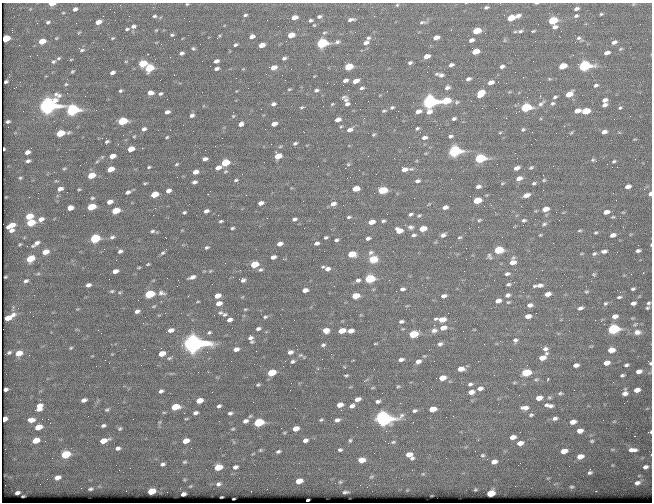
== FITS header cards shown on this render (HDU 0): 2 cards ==
NAXIS1  =                  650 / Width of table row in bytes
NAXIS2  =                  500 / Number of rows in table

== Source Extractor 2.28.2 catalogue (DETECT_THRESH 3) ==
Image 650 x 500 px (HDU 0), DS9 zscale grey, 1 PNG px = 1 image px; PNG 654 x 504 px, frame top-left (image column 1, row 500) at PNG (2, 3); no overlay
Background 368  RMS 1.4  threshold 4.08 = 3 sigma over >= 5 px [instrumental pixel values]
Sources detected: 489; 1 with non-positive FLUX_AUTO (blend fragments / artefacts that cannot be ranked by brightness) is not listed; the other 488 listed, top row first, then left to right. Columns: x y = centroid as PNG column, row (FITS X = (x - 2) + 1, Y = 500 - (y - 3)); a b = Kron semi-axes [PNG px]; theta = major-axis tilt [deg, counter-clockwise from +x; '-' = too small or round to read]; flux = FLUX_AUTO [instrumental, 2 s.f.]
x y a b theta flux
536 3 4 2 - 110
52 4 5 3 - 950
187 4 6 4 1 130
397 5 4 3 - 80
486 7 4 3 - 130
75 9 5 4 - 220
576 9 5 3 - 220
114 12 2 2 - 50
63 13 4 3 - 73
601 14 3 2 - 75
245 15 5 3 - 150
504 15 2 2 - 57
154 16 6 4 2 170
319 16 4 3 - 150
374 16 2 2 - 47
518 16 5 3 - 340
576 16 4 3 - 130
294 17 5 4 - 690
511 18 6 4 21 2200
310 20 4 3 - 140
351 20 6 3 10 250
553 20 6 4 19 4600
48 22 5 4 - 150
98 22 6 4 20 630
422 22 7 3 10 140
314 25 2 2 - 55
133 26 6 5 - 310
555 27 4 4 - 280
127 29 6 4 15 140
156 30 5 4 - 100
477 31 6 4 18 2900
520 31 6 4 18 150
533 31 3 2 - 75
79 32 5 3 - 81
355 32 2 2 - 47
172 35 6 5 - 160
291 35 5 4 - 1400
219 36 5 3 - 110
252 36 5 4 - 480
436 37 5 4 - 590
6 38 5 4 - 2900
112 38 5 3 - 92
368 38 4 3 - 120
579 38 5 4 - 160
471 40 5 3 - 280
42 41 5 4 - 1600
337 42 4 4 - 150
614 42 5 3 - 290
322 43 6 5 - 10000
366 43 5 3 - 270
200 44 2 2 - 42
19 45 2 2 - 76
235 45 6 4 26 170
262 45 5 4 - 750
430 45 3 2 - 180
193 48 6 5 - 160
620 49 5 3 - 96
82 50 7 4 10 160
475 51 6 4 18 1600
182 53 5 4 - 250
607 53 5 4 - 430
427 56 5 4 - 620
59 58 6 4 27 130
284 58 5 3 - 200
71 59 4 3 - 61
53 61 5 5 - 130
126 61 5 3 - 70
216 61 5 4 - 350
142 63 6 4 21 3800
410 63 4 3 - 140
451 65 5 3 - 240
502 66 4 3 - 230
562 66 6 4 20 2200
584 66 7 5 12 15000
273 67 6 5 - 790
348 67 6 4 19 3100
149 68 6 5 - 4100
216 68 5 4 - 250
243 69 4 4 - 81
72 71 3 3 - 97
112 72 5 3 - 330
515 72 2 2 - 61
266 74 3 2 - 110
441 75 5 4 - 260
468 79 5 3 - 220
345 80 5 3 - 290
355 81 6 4 20 600
6 82 4 3 - 140
490 82 5 4 - 550
66 84 4 4 - 86
596 85 6 4 24 190
362 88 4 3 - 150
447 88 5 3 - 210
289 89 5 4 - 110
316 90 5 4 - 200
120 91 3 3 - 120
150 92 5 4 - 520
481 93 6 5 - 2100
160 94 5 4 - 140
569 94 6 4 26 1200
555 97 4 3 - 130
346 100 7 5 56 230
605 100 6 5 - 380
446 101 7 4 14 3400
429 102 7 6 - 43000
457 102 4 3 - 89
553 103 5 4 - 130
273 104 7 6 - 290
332 104 4 3 - 76
347 104 4 4 - 220
541 104 8 5 34 220
604 105 7 5 30 370
47 106 8 6 23 54000
323 106 2 2 - 130
301 107 5 4 - 130
392 107 3 2 - 110
526 108 6 4 16 9600
620 108 6 4 36 170
72 110 6 5 - 17000
384 111 4 2 - 87
418 111 5 4 - 420
577 111 6 4 20 770
586 111 6 4 15 2700
167 112 5 3 - 320
192 115 4 3 - 260
233 116 5 5 - 110
454 118 4 3 - 150
338 120 5 4 - 510
8 121 4 3 - 140
122 121 6 4 15 4700
241 124 6 4 43 310
274 124 5 4 - 630
417 128 4 3 - 110
439 128 2 2 - 47
144 129 4 3 - 240
523 129 5 3 - 110
349 130 6 5 - 400
604 132 7 5 17 440
60 133 6 4 21 2800
571 133 8 4 54 140
373 135 5 3 - 90
134 136 4 2 - 62
450 136 4 3 - 150
167 137 3 2 - 87
106 138 2 2 - 56
424 138 5 3 - 260
635 139 5 3 - 86
107 142 4 3 - 140
295 143 6 4 28 180
142 148 2 2 - 640
4 149 3 2 - 68
131 149 5 4 - 1400
454 151 7 5 14 17000
27 152 5 4 - 360
112 156 5 4 - 740
278 156 6 5 - 1600
368 156 2 2 - 49
480 158 6 4 15 10000
205 159 5 4 - 290
593 160 10 5 -13 220
28 161 4 3 - 180
614 161 6 4 25 150
264 162 2 2 - 48
225 163 6 4 20 3200
177 164 3 2 - 87
348 164 6 5 - 150
607 164 2 2 - 230
149 167 3 3 - 130
218 167 5 4 - 560
345 168 2 2 - 61
516 168 6 4 21 410
531 168 7 5 26 190
64 169 4 3 - 70
110 169 6 4 22 1100
404 169 6 5 - 500
195 172 5 4 - 540
91 175 6 4 20 1700
350 177 2 2 - 34
20 178 3 2 - 75
519 178 7 5 20 610
236 180 4 3 - 100
544 180 6 5 - 170
417 181 5 3 - 230
194 182 5 3 - 220
145 183 4 2 - 80
502 183 5 3 - 95
534 183 7 5 25 190
628 186 6 4 18 490
478 187 5 4 - 270
60 189 5 4 - 390
79 189 3 2 - 73
356 189 6 4 13 1500
382 190 6 4 12 4100
168 191 5 4 - 380
128 192 5 3 - 220
154 194 6 4 18 1800
650 194 4 3 - 270
246 195 2 2 - 76
526 195 9 5 21 640
92 198 3 3 - 94
477 200 6 4 15 2600
110 202 5 4 - 500
261 203 5 4 - 470
333 204 7 5 19 460
429 204 5 4 - 110
91 207 6 4 17 2700
445 207 8 5 13 440
70 208 5 4 - 430
545 209 8 6 17 900
116 211 6 4 18 2500
206 211 5 3 - 280
184 212 3 3 - 110
606 212 7 5 14 510
623 212 5 3 - 91
387 214 2 2 - 42
410 214 8 5 18 240
218 215 2 2 - 68
419 215 8 5 25 220
29 216 6 4 21 1500
349 217 6 4 3 150
613 217 6 4 18 110
41 219 5 4 - 460
294 219 5 3 - 200
535 219 3 2 - 70
479 220 7 5 16 220
524 220 9 6 7 300
221 221 4 2 - 100
383 221 7 5 13 190
371 222 6 4 15 940
31 223 6 4 19 2800
544 224 9 6 35 280
11 225 7 4 26 920
411 227 10 7 -1 450
623 227 2 2 - 260
232 228 4 2 - 110
304 228 2 2 - 53
423 229 7 5 15 1600
12 230 5 3 - 270
399 230 8 6 -18 980
580 230 6 4 6 130
152 231 4 2 - 100
596 233 5 4 - 130
414 235 8 6 14 310
443 235 11 7 28 510
540 235 5 4 - 120
613 235 6 4 17 420
112 237 4 3 - 120
326 237 4 3 - 140
460 237 8 5 18 230
95 238 6 5 - 5500
368 238 6 4 11 280
336 240 5 4 - 170
36 243 8 3 37 360
317 243 5 4 - 280
20 244 4 3 - 96
280 244 5 4 - 520
651 245 3 2 - 52
207 247 4 3 - 120
498 250 6 5 - 4500
120 251 4 3 - 190
604 251 7 4 7 300
638 251 4 3 - 220
45 252 5 4 - 970
163 253 3 2 - 88
371 253 8 6 29 260
351 254 6 4 11 2500
581 254 7 3 19 90
594 254 7 5 31 200
489 256 11 9 -51 450
273 257 5 4 - 350
30 259 6 5 - 2100
373 259 11 8 11 1200
513 262 10 8 70 910
148 264 3 2 - 70
254 264 6 4 15 2200
327 269 6 5 - 390
260 270 4 3 - 130
115 271 5 4 - 430
38 274 7 3 9 140
507 274 8 5 9 310
594 274 6 5 - 130
5 277 4 3 - 110
192 277 6 3 21 320
369 279 6 5 - 6300
243 280 4 4 - 200
358 280 6 5 - 250
26 281 9 6 24 340
508 284 8 5 6 220
88 285 5 4 - 280
540 285 9 5 6 460
534 286 5 4 - 130
402 289 7 5 13 300
633 289 4 3 - 130
305 290 5 4 - 530
112 291 4 3 - 81
586 292 6 4 5 120
161 293 6 3 -12 210
149 294 6 4 18 5000
547 294 6 4 14 600
508 295 8 6 21 350
188 296 2 2 - 44
217 296 5 4 - 680
356 296 6 4 13 2100
444 296 8 5 13 390
619 297 5 3 - 140
498 301 7 5 17 560
508 302 6 5 - 140
219 303 5 4 - 520
605 303 6 4 30 130
633 303 5 4 - 280
648 303 4 3 - 120
530 305 7 5 9 380
154 306 5 3 - 78
407 306 5 3 - 81
580 308 6 4 20 250
647 308 3 3 - 98
137 311 4 4 - 270
165 313 2 2 - 73
220 313 4 2 - 95
224 314 3 3 - 100
528 316 6 5 - 630
615 316 5 4 - 430
9 317 10 4 29 1300
265 317 3 2 - 110
436 319 7 4 24 160
442 319 7 5 9 1100
229 320 5 3 - 300
401 321 6 4 7 200
604 324 2 2 - 320
636 324 7 3 28 100
443 328 8 5 15 770
258 329 4 3 - 190
403 329 5 3 - 93
613 329 7 5 11 11000
171 330 6 4 15 480
326 330 5 4 - 780
434 330 8 7 - 370
342 331 6 4 14 1500
351 331 6 4 10 610
209 332 3 3 - 110
637 332 6 5 - 350
413 334 6 5 - 3400
250 338 5 4 - 190
515 340 7 6 - 270
193 343 8 6 8 110000
375 343 4 2 - 75
440 344 7 5 25 280
323 345 5 3 - 140
71 348 6 4 23 130
236 349 5 4 - 410
545 349 7 6 - 270
611 350 6 4 11 1000
256 351 2 2 - 42
9 352 4 3 - 150
290 352 5 4 - 330
19 353 7 5 18 1100
546 353 6 4 23 140
112 354 5 4 - 97
162 354 6 5 - 1000
331 354 2 2 - 170
92 356 5 3 - 79
169 358 8 5 12 240
542 358 6 4 17 820
401 359 6 4 12 290
292 361 4 3 - 130
418 361 7 5 22 440
478 361 2 2 - 150
606 363 5 4 - 690
650 363 3 3 - 86
141 365 3 3 - 92
576 365 5 4 - 350
626 365 4 3 - 160
344 367 4 2 - 57
461 369 7 5 4 690
639 371 5 4 - 410
208 372 3 2 - 100
271 372 6 4 18 2400
526 372 6 5 - 3600
171 373 8 4 8 170
346 375 4 3 - 110
622 375 4 3 - 130
442 378 6 4 14 1100
536 379 6 4 20 140
548 379 3 2 - 79
291 383 3 2 - 69
470 384 6 4 21 200
258 385 3 3 - 100
398 386 4 4 - 95
480 388 7 5 16 390
6 389 4 3 - 110
574 390 2 2 - 48
637 390 5 4 - 610
161 391 8 6 22 320
471 392 6 4 11 550
560 393 6 4 -6 130
625 393 6 5 - 400
539 398 6 4 13 730
357 399 6 4 18 440
84 400 7 5 16 410
199 400 7 5 17 1000
378 401 4 3 - 210
253 402 2 2 - 62
340 405 5 4 - 660
549 405 11 5 -10 370
219 406 7 6 - 270
352 406 5 4 - 290
39 407 10 7 71 990
175 407 7 5 10 2300
525 408 9 5 -1 440
432 409 6 4 13 1100
107 410 9 6 27 240
415 411 4 3 - 160
164 412 8 4 0 150
184 413 3 3 - 110
195 413 8 6 19 380
230 413 8 6 12 280
531 415 4 3 - 140
250 416 6 3 44 120
453 416 2 2 - 61
383 418 8 7 - 46000
555 418 7 5 13 260
4 419 4 4 - 540
42 419 2 2 - 150
133 419 2 2 - 150
186 419 8 4 12 150
31 420 7 5 4 680
321 420 4 3 - 98
337 420 5 3 - 260
245 421 7 6 - 380
159 422 6 5 - 170
259 422 6 5 - 7200
573 422 6 4 15 590
103 425 7 5 9 240
38 427 6 4 17 1300
120 428 7 6 - 210
296 428 5 4 - 850
233 429 7 5 39 200
386 431 2 2 - 420
580 431 6 4 13 610
650 432 4 3 - 120
513 437 5 4 - 560
36 440 6 4 17 1300
305 440 5 4 - 310
350 440 4 3 - 110
104 441 9 5 16 1100
186 441 7 5 19 970
592 441 5 4 - 130
234 442 6 4 -89 140
393 442 5 4 - 110
520 443 6 4 12 570
118 448 7 6 - 310
191 448 3 3 - 58
260 450 6 4 1 130
340 450 4 3 - 140
633 450 11 5 0 520
278 451 6 5 - 200
475 451 2 2 - 230
564 451 6 4 14 820
65 454 6 5 - 4000
409 454 5 4 - 580
482 455 5 4 - 110
580 456 7 5 12 800
412 458 4 3 - 170
362 460 6 4 6 820
184 462 7 5 28 180
494 462 5 4 - 500
163 464 7 6 - 260
612 465 5 4 - 94
218 467 7 5 17 1700
235 467 8 6 18 380
645 467 6 5 - 340
590 472 8 6 35 280
57 477 5 4 - 540
371 477 5 3 - 78
299 481 7 5 16 1100
340 482 4 4 - 91
637 483 10 7 20 510
218 484 8 6 16 300
190 486 6 4 21 110
572 487 6 5 - 170
90 489 4 3 - 140
151 491 6 4 16 2000
345 492 5 2 - 140
17 493 5 3 - 240
491 493 6 4 14 1900
183 494 5 4 - 290
221 497 3 2 - 82
308 500 3 2 - 180
At the frame edge (FLAGS 8, measured only in part): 7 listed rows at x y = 536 3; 52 4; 187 4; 650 194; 651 245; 650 363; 650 432
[1 non-positive-flux detection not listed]